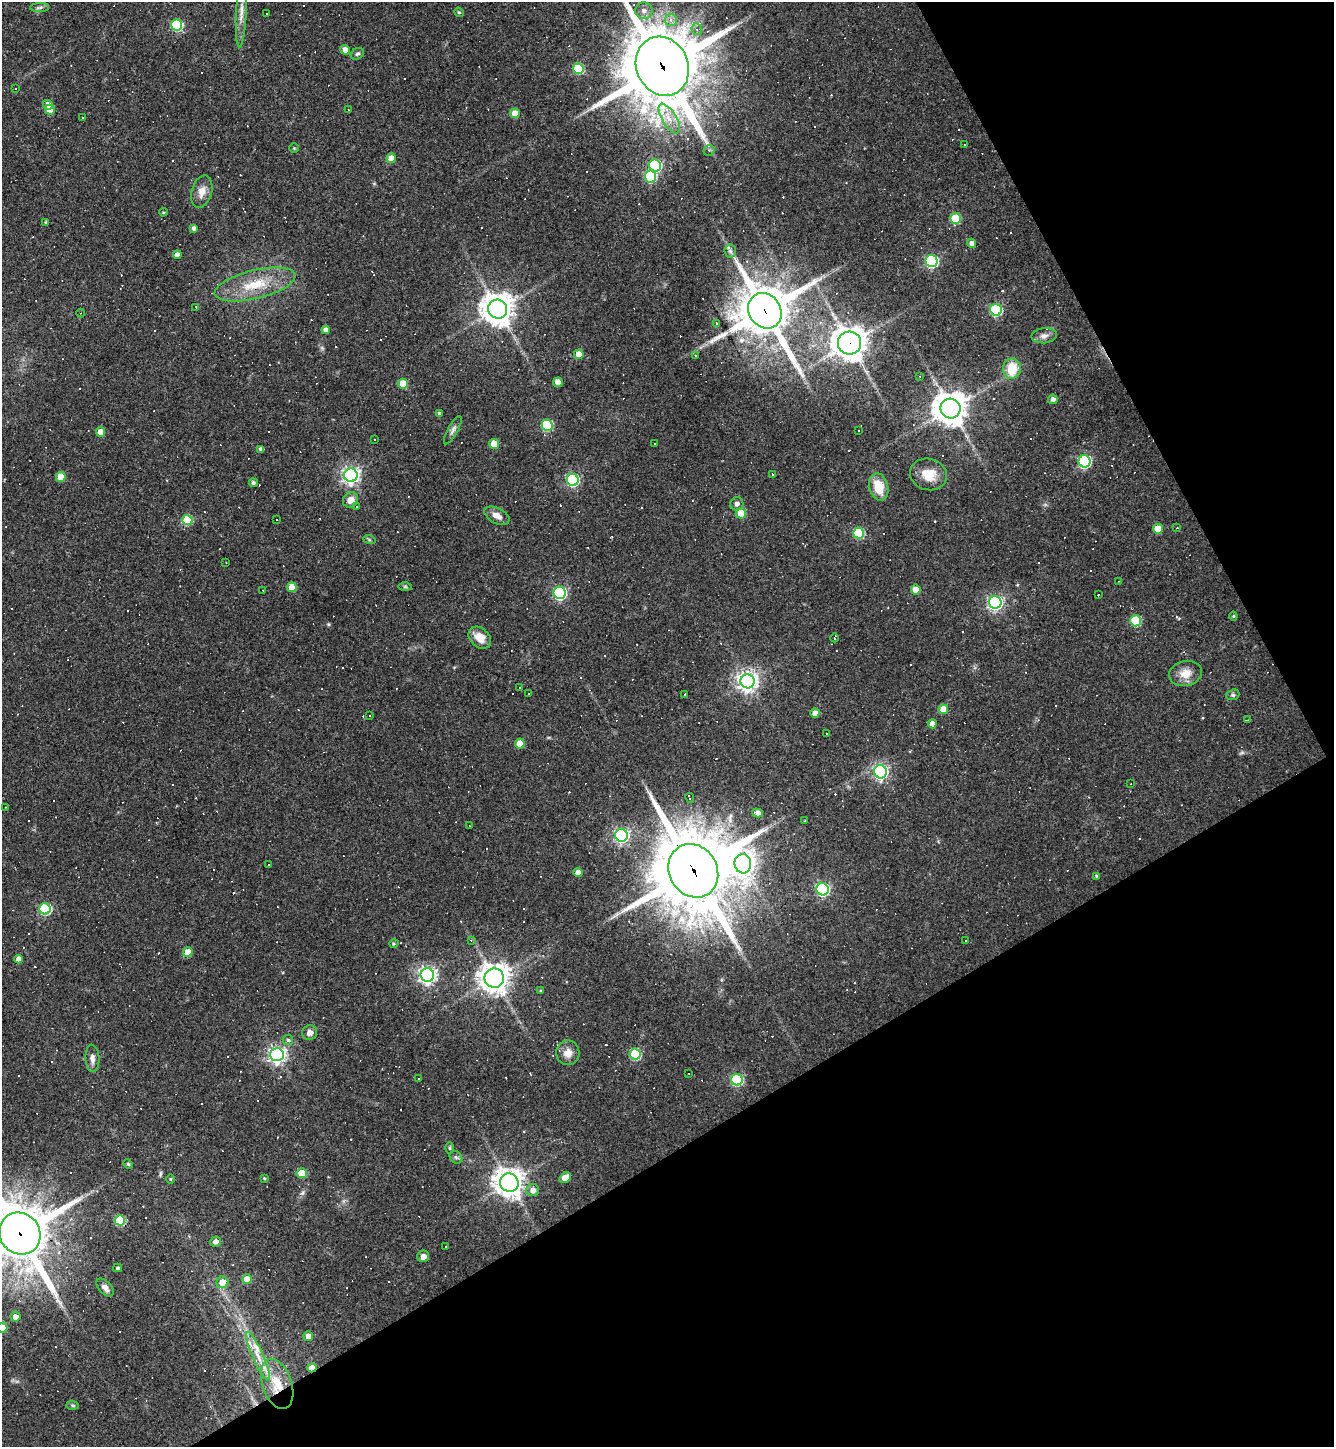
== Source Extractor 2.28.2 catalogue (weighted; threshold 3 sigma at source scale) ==
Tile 12 of 4 x 4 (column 4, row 3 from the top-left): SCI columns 4287-5618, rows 1446-2890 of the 5771 x 5780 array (HDU 1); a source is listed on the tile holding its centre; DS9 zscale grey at full resolution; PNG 1336 x 1449 px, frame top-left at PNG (2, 2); each listed source drawn as its Kron ellipse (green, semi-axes under 4 px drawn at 4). Shown black and unused: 29% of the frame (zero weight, under 3 of 4 exposures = <1% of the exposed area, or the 3 px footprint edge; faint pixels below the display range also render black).
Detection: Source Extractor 2.28.2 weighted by HDU 2 'WHT'; one run over the whole footprint, this tile lists its part. Background 0.055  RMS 0.005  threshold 0.0227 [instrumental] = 3 sigma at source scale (4.5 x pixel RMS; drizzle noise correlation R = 1.50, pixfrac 1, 0.05/0.05 arcsec/px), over >= 5 px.
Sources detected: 289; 122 cosmic-ray / hot-pixel residue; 1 long thin detection or spike segment (spike, bleed or trail) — neither listed nor drawn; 3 inside a brighter listed object's ellipse — not listed separately; the other 163 listed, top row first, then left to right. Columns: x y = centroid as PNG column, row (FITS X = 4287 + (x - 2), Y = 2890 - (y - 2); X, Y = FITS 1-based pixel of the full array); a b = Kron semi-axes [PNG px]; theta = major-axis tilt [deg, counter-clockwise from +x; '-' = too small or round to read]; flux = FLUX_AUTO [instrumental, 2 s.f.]
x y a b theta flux
40 7 9 4 2 1.3
644 11 9 8 - 2.8
241 12 35 5 87 4.8
459 12 5 4 - 0.67
267 14 3 2 - 0.85
671 20 6 6 - 2.1
177 25 5 5 - 40
697 29 6 5 - 1.5
345 50 5 4 - 5.2
357 54 7 5 30 1.1
662 66 30 26 -66 4100
578 69 5 5 - 26
16 89 2 2 - 0.35
48 105 5 5 - 3.7
50 110 5 5 - 11
348 110 3 2 - 0.54
515 113 5 4 - 8.2
83 117 3 2 - 0.53
669 119 17 7 -59 6.1
964 145 3 2 - 0.35
294 148 4 4 - 0.51
709 150 6 5 - 0.89
391 158 5 4 - 7.3
655 166 6 6 - 58
650 176 6 5 - 36
202 191 16 10 74 4.7
163 212 4 3 - 0.55
955 218 5 5 - 20
46 222 4 3 - 0.73
194 228 4 4 - 1.5
971 243 5 4 - 2.1
730 251 6 6 - 1.3
177 255 4 4 - 3.2
931 261 6 6 - 69
255 284 41 14 14 19
196 307 2 2 - 0.37
498 309 9 9 - 820
996 310 6 5 - 49
765 311 18 16 -57 2500
81 313 4 3 - 0.44
716 323 3 3 - 1.4
326 330 4 4 - 3
1044 336 12 7 7 2.7
849 343 11 11 - 690
579 354 5 4 - 6.5
695 355 3 3 - 0.48
1012 369 10 9 - 13
920 376 3 2 - 0.32
558 382 5 4 - 5.9
403 384 5 5 - 10
1053 399 5 4 - 1.8
950 409 10 10 - 870
439 413 4 3 - 0.59
547 425 5 5 - 35
453 430 16 5 61 1.7
858 431 3 2 - 0.74
100 432 5 4 - 5.8
374 439 3 2 - 0.53
655 443 2 2 - 0.31
494 444 5 5 - 9.5
261 449 4 4 - 2.1
1084 461 6 6 - 67
772 474 3 3 - 1.2
929 474 18 15 -14 9.4
351 475 6 6 - 200
61 477 5 5 - 11
573 480 6 6 - 66
253 483 4 4 - 1.1
879 487 14 9 -75 11
351 500 8 7 - 3.9
737 504 7 6 - 1.8
356 507 3 2 - 0.95
741 513 5 5 - 14
497 516 13 7 -27 3.6
187 520 5 5 - 27
277 520 2 2 - 0.46
1177 528 2 2 - 0.4
1158 529 5 5 - 9.7
859 533 5 5 - 35
369 539 6 4 -20 0.71
226 562 3 2 - 0.41
1119 581 2 2 - 0.28
405 586 7 4 0 0.8
292 587 5 5 - 10
263 590 3 2 - 0.66
916 590 5 5 - 8.1
560 593 6 6 - 80
1098 595 3 3 - 20
995 602 6 6 - 120
1233 616 4 4 - 0.51
1135 621 5 5 - 28
480 638 13 9 -43 6.4
835 638 4 3 - 1.3
1185 673 17 12 15 6.5
747 681 7 7 - 310
519 687 3 3 - 1.9
529 693 3 3 - 0.97
685 694 3 2 - 0.58
1233 695 7 5 19 0.96
943 709 5 5 - 9.5
815 713 4 4 - 4
369 715 3 3 - 0.83
1248 720 4 3 - 0.51
932 724 4 4 - 4.6
827 733 2 2 - 0.44
520 744 5 5 - 10
880 772 7 6 - 120
1130 784 3 2 - 0.32
690 798 5 3 - 1.9
6 807 3 2 - 0.36
757 813 5 4 - 3.1
805 821 4 3 - 0.41
469 825 3 2 - 0.38
621 835 6 6 - 120
268 864 3 2 - 0.53
743 864 9 8 - 400
693 871 28 24 -60 5100
578 873 4 4 - 4
1097 876 3 3 - 2
823 889 6 6 - 81
45 909 5 5 - 47
471 940 4 4 - 0.66
966 940 3 2 - 0.54
394 943 5 3 - 0.55
188 952 5 5 - 10
18 959 4 4 - 2.9
427 975 7 6 - 200
494 978 9 9 - 570
541 991 4 3 - 0.61
310 1033 7 7 - 2.8
288 1040 5 5 - 0.95
568 1053 12 11 - 4.8
635 1054 5 5 - 36
277 1055 6 6 - 200
92 1058 13 7 -88 2.7
689 1074 3 2 - 0.38
418 1079 3 2 - 0.65
737 1080 6 5 - 48
449 1148 6 4 -89 0.72
456 1157 7 5 -43 1
128 1164 5 4 - 0.58
302 1173 5 5 - 16
264 1178 4 3 - 0.53
565 1178 6 4 39 6.8
171 1179 4 3 - 0.49
509 1183 9 9 - 600
533 1190 6 6 - 3.6
120 1220 5 5 - 24
20 1234 22 20 -51 3100
215 1242 5 5 - 2.4
446 1247 3 3 - 2.8
423 1256 6 5 - 3.3
118 1268 4 3 - 0.8
247 1279 5 5 - 9.2
222 1282 6 6 - 6.6
105 1288 11 6 -47 2.6
15 1317 5 5 - 2.9
2 1328 5 5 - 12
308 1336 5 4 - 4.1
258 1356 26 5 -66 7.1
312 1368 5 4 - 6.9
277 1384 26 14 -71 15
73 1405 6 4 -4 0.79
Overlapping masked pixels (flux is a lower limit): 7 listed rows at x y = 662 66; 765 311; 849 343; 693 871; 20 1234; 312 1368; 277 1384
Isophote crosses this tile's border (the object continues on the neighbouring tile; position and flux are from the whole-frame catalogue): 3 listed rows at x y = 662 66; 20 1234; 2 1328